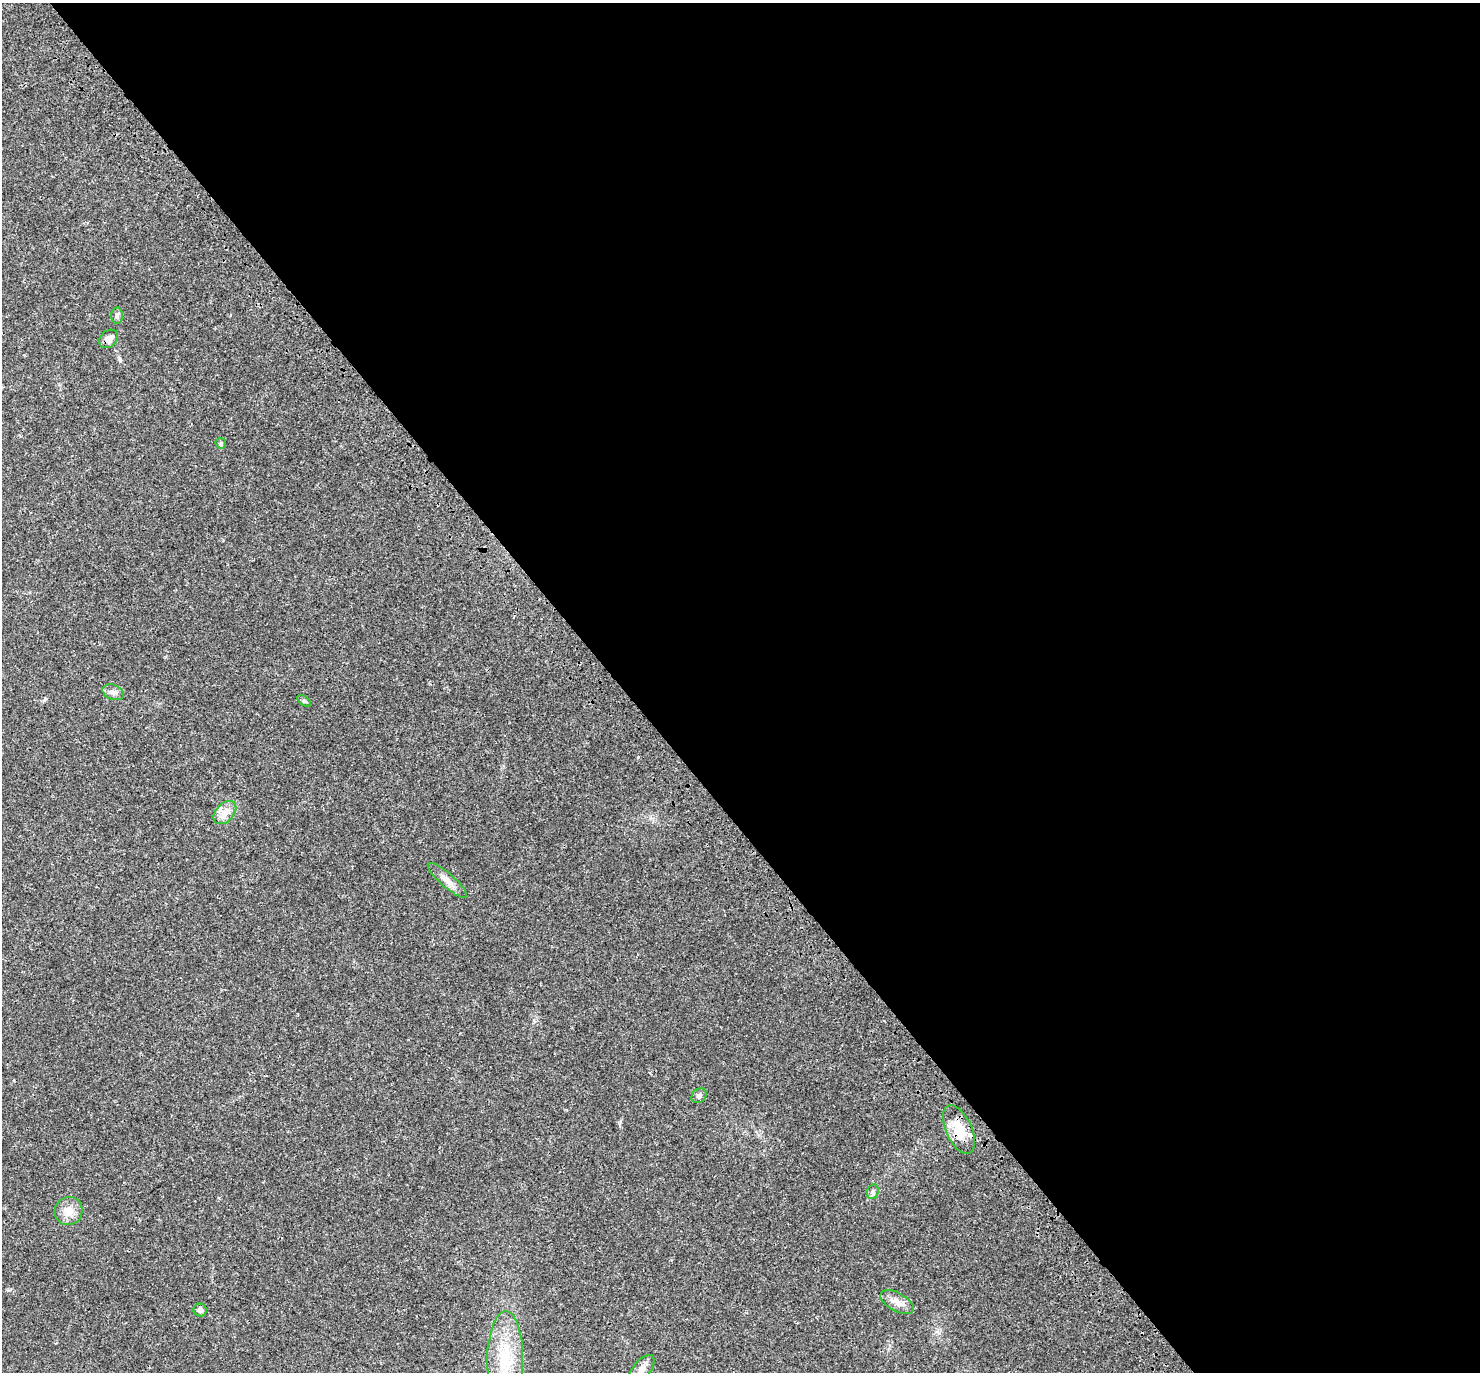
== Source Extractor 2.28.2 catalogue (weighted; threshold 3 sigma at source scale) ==
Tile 8 of 4 x 4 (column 4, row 2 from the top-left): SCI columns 4561-6038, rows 3031-4400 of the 6170 x 6120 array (HDU 1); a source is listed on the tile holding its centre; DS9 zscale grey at full resolution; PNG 1482 x 1374 px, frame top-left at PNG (2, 3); each listed source drawn as its Kron ellipse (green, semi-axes under 4 px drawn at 4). Shown black and unused: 58% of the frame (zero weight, under 3 of 4 exposures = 9% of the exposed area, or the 3 px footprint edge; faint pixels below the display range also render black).
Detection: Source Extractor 2.28.2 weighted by HDU 2 'WHT'; one run over the whole footprint, this tile lists its part. Background 0.0357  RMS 0.0036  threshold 0.0163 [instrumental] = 3 sigma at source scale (4.5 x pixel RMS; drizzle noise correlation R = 1.50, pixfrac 1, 0.0396/0.0396 arcsec/px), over >= 5 px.
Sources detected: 16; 1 inside a brighter listed object's ellipse — not listed separately; the other 15 listed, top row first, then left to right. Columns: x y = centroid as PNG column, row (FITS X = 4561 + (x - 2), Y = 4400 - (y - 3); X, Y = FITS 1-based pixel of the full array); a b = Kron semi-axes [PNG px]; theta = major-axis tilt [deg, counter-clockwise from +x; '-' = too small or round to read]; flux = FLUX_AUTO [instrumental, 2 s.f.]
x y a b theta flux
117 316 8 6 88 0.92
109 339 10 8 42 2.3
221 443 5 5 - 0.49
113 692 11 7 -21 1.5
304 701 8 4 -37 0.59
225 813 13 9 47 2.9
447 880 25 7 -41 2.8
699 1096 8 6 41 1
959 1129 26 13 -66 8.5
873 1192 7 5 70 0.81
69 1211 14 14 - 4.1
897 1302 18 9 -30 2.9
200 1310 6 6 - 1.2
505 1359 48 18 89 16
641 1370 18 8 52 2.7
Overlapping masked pixels (flux is a lower limit): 2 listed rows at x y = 109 339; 959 1129
Isophote crosses this tile's border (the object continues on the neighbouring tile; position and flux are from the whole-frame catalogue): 1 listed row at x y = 641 1370
Unlisted compact peaks at least as high as the median listed source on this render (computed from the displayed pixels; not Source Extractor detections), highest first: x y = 638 757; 45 699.